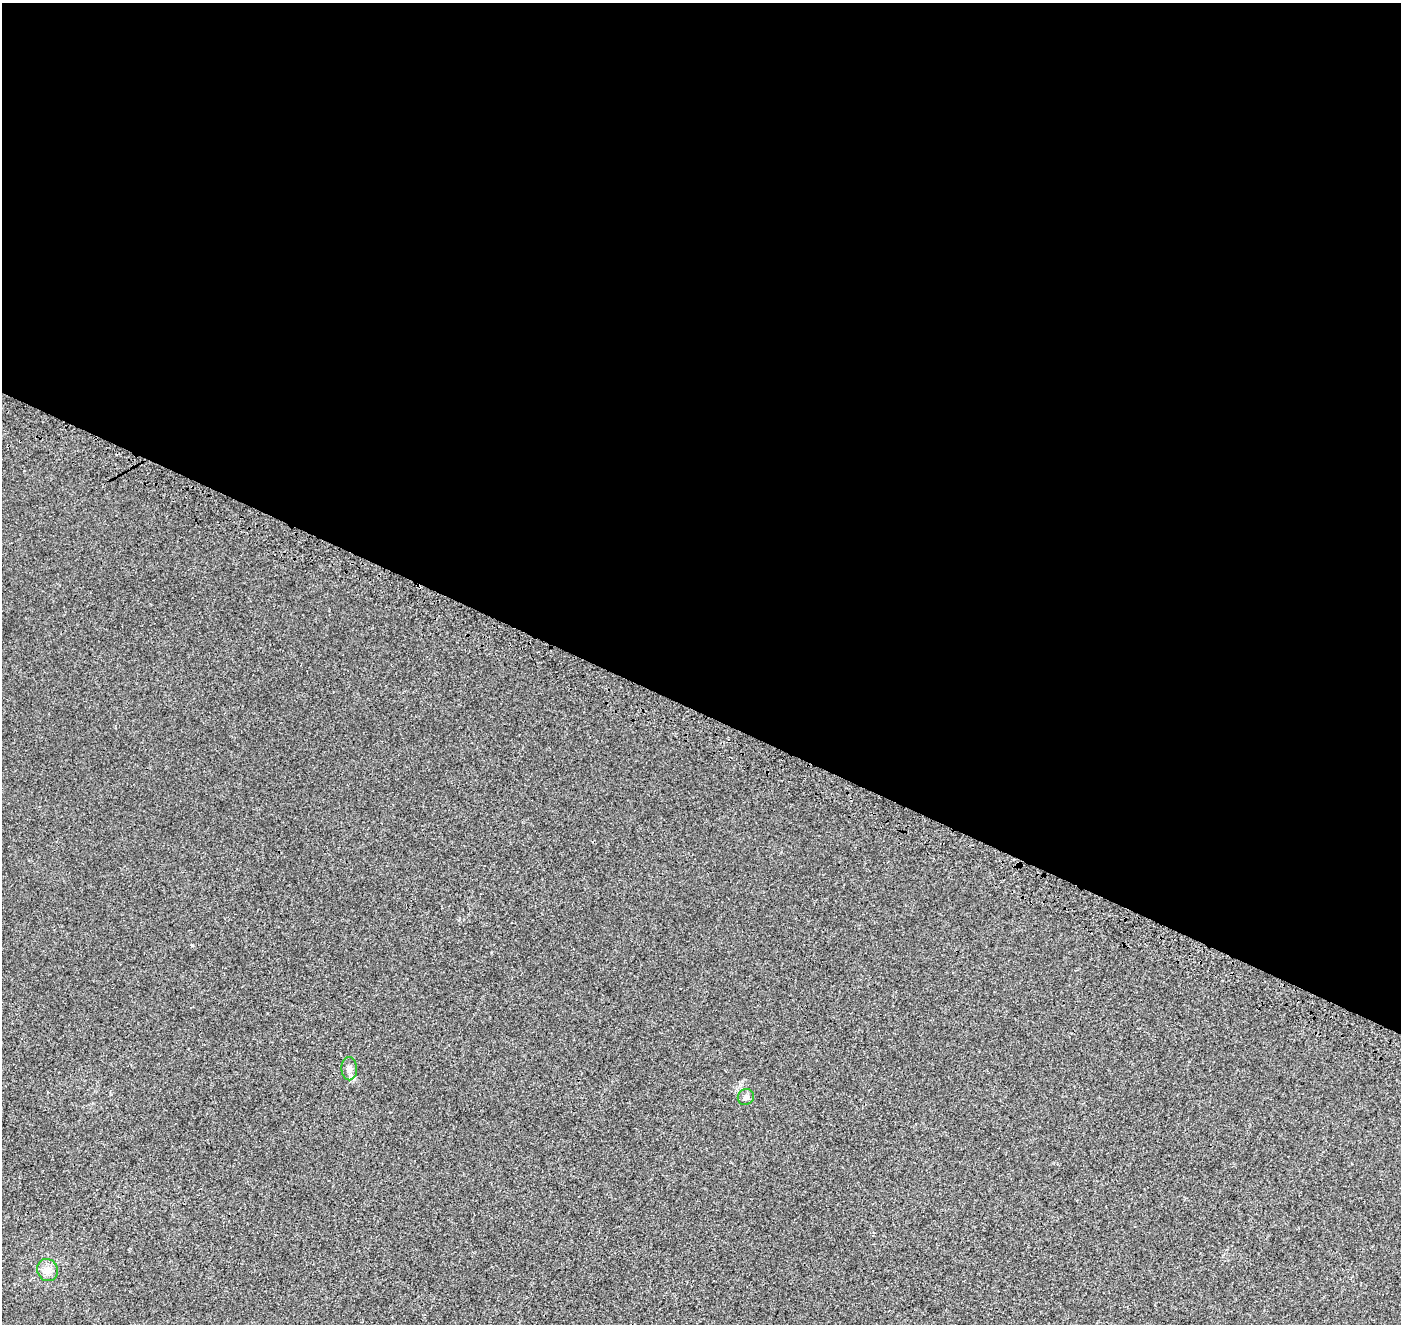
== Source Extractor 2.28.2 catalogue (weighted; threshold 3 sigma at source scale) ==
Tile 3 of 4 x 4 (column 3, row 1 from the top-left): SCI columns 2941-4339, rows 4288-5609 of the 5889 x 5995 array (HDU 1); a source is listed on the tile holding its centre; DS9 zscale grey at full resolution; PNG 1403 x 1326 px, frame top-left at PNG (2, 3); each listed source drawn as its Kron ellipse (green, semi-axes under 4 px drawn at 4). Shown black and unused: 54% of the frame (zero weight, under 3 of 4 exposures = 9% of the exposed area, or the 3 px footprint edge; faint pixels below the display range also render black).
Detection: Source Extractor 2.28.2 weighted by HDU 2 'WHT'; one run over the whole footprint, this tile lists its part. Background 0.00111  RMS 0.0037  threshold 0.0167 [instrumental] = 3 sigma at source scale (4.5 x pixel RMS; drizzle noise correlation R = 1.50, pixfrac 1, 0.0396/0.0396 arcsec/px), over >= 5 px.
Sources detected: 3; all 3 listed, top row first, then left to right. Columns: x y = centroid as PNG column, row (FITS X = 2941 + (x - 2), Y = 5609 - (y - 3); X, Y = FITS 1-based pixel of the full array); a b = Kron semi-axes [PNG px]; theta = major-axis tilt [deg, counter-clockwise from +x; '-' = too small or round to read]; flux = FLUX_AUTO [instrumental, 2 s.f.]
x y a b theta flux
349 1069 11 8 -89 1.7
746 1097 8 7 - 1.4
48 1270 11 10 - 2.8